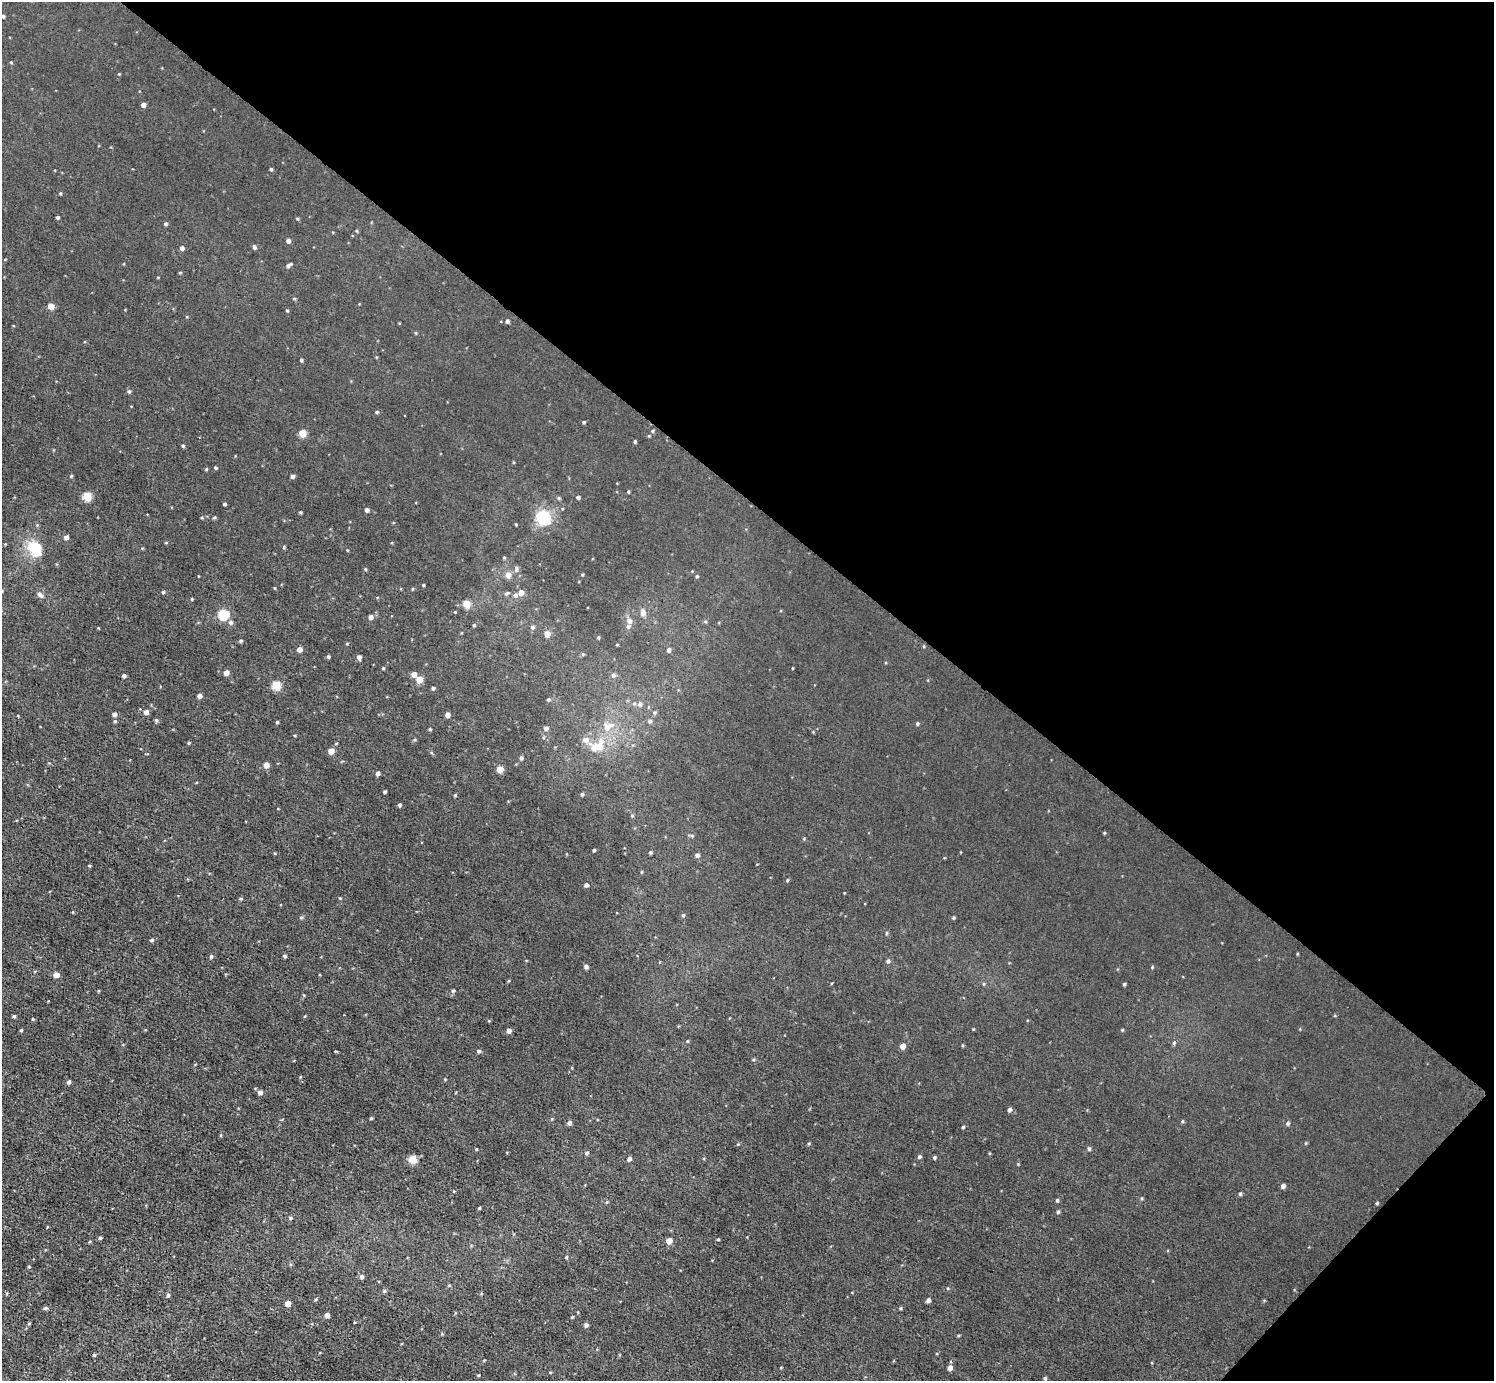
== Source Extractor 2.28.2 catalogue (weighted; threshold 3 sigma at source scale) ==
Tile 8 of 4 x 4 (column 4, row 2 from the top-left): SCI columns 4477-5968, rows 2918-4296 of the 5970 x 5973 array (HDU 1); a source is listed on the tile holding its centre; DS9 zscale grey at full resolution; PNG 1496 x 1383 px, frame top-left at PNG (2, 2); no overlay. Shown black and unused: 38% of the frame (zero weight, under 3 of 5 exposures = <1% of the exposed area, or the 3 px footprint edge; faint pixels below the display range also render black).
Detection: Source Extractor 2.28.2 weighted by HDU 2 'WHT'; one run over the whole footprint, this tile lists its part. Background 0.00405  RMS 0.006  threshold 0.0269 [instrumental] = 3 sigma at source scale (4.5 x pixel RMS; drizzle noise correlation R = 1.50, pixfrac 1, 0.05/0.05 arcsec/px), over >= 5 px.
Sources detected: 178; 2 inside a brighter listed object's ellipse — not listed separately; the other 176 listed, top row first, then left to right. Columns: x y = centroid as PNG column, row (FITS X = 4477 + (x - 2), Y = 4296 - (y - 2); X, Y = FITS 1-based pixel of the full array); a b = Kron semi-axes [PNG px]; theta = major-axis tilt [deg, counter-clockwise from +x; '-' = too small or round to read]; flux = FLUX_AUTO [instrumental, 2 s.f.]
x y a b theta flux
3 16 4 3 - 0.88
11 62 4 4 - 0.49
143 105 4 4 - 2.4
271 169 4 3 - 0.72
60 193 4 3 - 0.6
57 217 3 3 - 0.93
297 218 5 3 - 0.54
165 224 5 4 - 0.88
288 241 4 4 - 1.6
254 247 5 4 - 1.3
182 248 5 4 - 1.9
289 265 7 4 33 1.3
180 273 5 3 - 0.53
51 306 4 4 - 6.8
287 311 3 3 - 0.58
507 321 4 4 - 1.4
415 333 4 3 - 0.51
301 360 4 3 - 0.77
129 391 5 4 - 1.1
376 412 4 4 - 0.66
584 422 4 4 - 0.68
652 431 4 4 - 0.69
302 433 5 5 - 10
635 442 6 3 89 0.58
183 446 4 4 - 0.82
215 468 4 3 - 0.71
206 469 4 4 - 0.57
71 476 4 4 - 0.72
292 476 4 4 - 1.4
628 492 4 3 - 0.62
87 496 5 5 - 20
578 497 4 4 - 1.1
559 498 5 4 - 0.68
225 504 3 3 - 0.77
367 510 4 4 - 1.6
300 512 4 3 - 0.68
214 517 5 3 - 0.68
543 517 6 6 - 110
202 518 4 3 - 0.52
516 525 4 3 - 0.52
66 537 4 4 - 2.4
284 547 5 3 - 0.5
35 549 21 15 -51 15
365 569 4 3 - 0.55
516 569 9 5 90 1.4
508 575 6 5 - 3.9
697 576 4 4 - 0.57
423 585 3 3 - 0.51
163 592 4 4 - 0.73
506 593 7 3 8 0.86
521 593 5 5 - 4
40 595 9 5 -47 1.9
515 595 6 5 - 1.5
192 599 4 2 - 0.44
466 604 5 5 - 13
455 612 3 3 - 0.35
643 612 12 7 -89 2.6
223 615 6 6 - 28
370 617 5 4 - 2.1
629 621 8 7 - 2.7
230 622 6 6 - 1.5
474 625 4 4 - 0.65
532 627 5 5 - 1.1
547 634 5 5 - 4.1
598 637 4 4 - 0.6
241 641 4 4 - 0.88
617 645 4 3 - 0.46
299 649 4 4 - 3.3
669 650 5 4 - 1.5
328 657 4 3 - 0.86
359 657 4 4 - 2.2
383 668 4 3 - 0.56
226 673 4 4 - 3.8
414 674 5 5 - 3.2
613 675 5 5 - 1.1
124 676 4 4 - 1.3
420 679 5 5 - 7.5
276 685 5 5 - 19
433 688 4 3 - 0.99
199 696 4 4 - 2.1
548 700 4 4 - 0.67
640 704 7 5 17 1.4
146 712 4 4 - 2.5
114 714 4 4 - 2
447 715 4 4 - 2.7
156 720 5 4 - 0.85
115 721 5 4 - 0.75
650 721 5 4 - 1.1
277 722 3 3 - 0.71
917 724 5 4 - 0.79
607 726 12 10 22 5.5
546 728 5 4 - 1.3
430 729 4 3 - 0.65
586 740 8 8 - 2.9
189 743 4 3 - 0.62
599 746 13 9 -37 5.7
331 751 4 4 - 5.7
521 758 4 4 - 1.1
266 765 5 4 - 3.9
500 769 5 4 - 7.7
378 773 4 4 - 1.7
385 792 3 3 - 0.86
582 794 4 4 - 0.79
455 795 4 4 - 0.55
399 805 4 4 - 0.95
692 836 6 4 -19 0.71
594 850 3 3 - 0.75
650 852 4 4 - 0.8
697 855 5 5 - 1.6
89 866 4 3 - 0.57
787 880 4 3 - 0.53
586 885 4 4 - 1.6
683 915 4 4 - 0.76
301 917 5 4 - 0.82
953 918 4 3 - 0.64
151 940 5 4 - 0.92
1297 954 4 3 - 0.45
211 956 5 4 - 0.96
285 956 5 4 - 0.82
888 961 5 4 - 1
586 966 5 4 - 1.5
1152 967 4 3 - 0.5
56 975 4 4 - 4.5
1124 984 4 4 - 0.76
453 991 4 4 - 0.76
14 1016 4 3 - 0.9
305 1016 3 3 - 0.46
33 1019 4 3 - 0.57
21 1030 4 3 - 0.7
1122 1030 4 3 - 0.55
509 1031 4 4 - 2.2
1174 1043 5 4 - 0.82
903 1046 5 4 - 4
478 1051 4 4 - 1.2
69 1082 4 4 - 1.2
260 1092 5 5 - 2.1
1009 1110 5 4 - 1.4
371 1118 4 3 - 0.58
1182 1121 5 3 - 0.59
569 1123 5 4 - 1.7
1288 1123 5 4 - 1.1
963 1127 3 3 - 0.75
1306 1143 5 3 - 0.47
1089 1148 5 4 - 0.9
476 1149 4 2 - 0.41
587 1153 5 4 - 1
919 1157 5 4 - 0.94
934 1157 4 4 - 0.8
412 1159 5 5 - 15
629 1159 5 4 - 1.8
1283 1186 5 4 - 1.6
1240 1194 5 4 - 0.79
1057 1200 4 4 - 0.78
1377 1203 4 3 - 0.59
479 1208 4 3 - 0.65
1058 1212 4 4 - 0.87
291 1218 5 4 - 0.77
47 1227 4 2 - 0.39
100 1238 4 3 - 0.84
718 1239 4 3 - 0.57
669 1241 5 4 - 5.5
566 1257 4 3 - 0.66
362 1277 5 5 - 1.4
449 1285 4 3 - 0.55
384 1291 5 4 - 0.75
168 1295 5 4 - 1.2
928 1300 4 4 - 1.7
288 1304 5 4 - 4.4
46 1308 5 4 - 0.99
901 1308 4 3 - 0.58
327 1315 4 4 - 3.1
572 1317 4 3 - 0.57
586 1325 5 4 - 1.5
484 1360 4 3 - 0.45
950 1368 5 5 - 2.7
1045 1378 4 4 - 0.8
Unlisted compact peaks at least as high as the median listed source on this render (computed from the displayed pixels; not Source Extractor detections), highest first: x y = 94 1355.